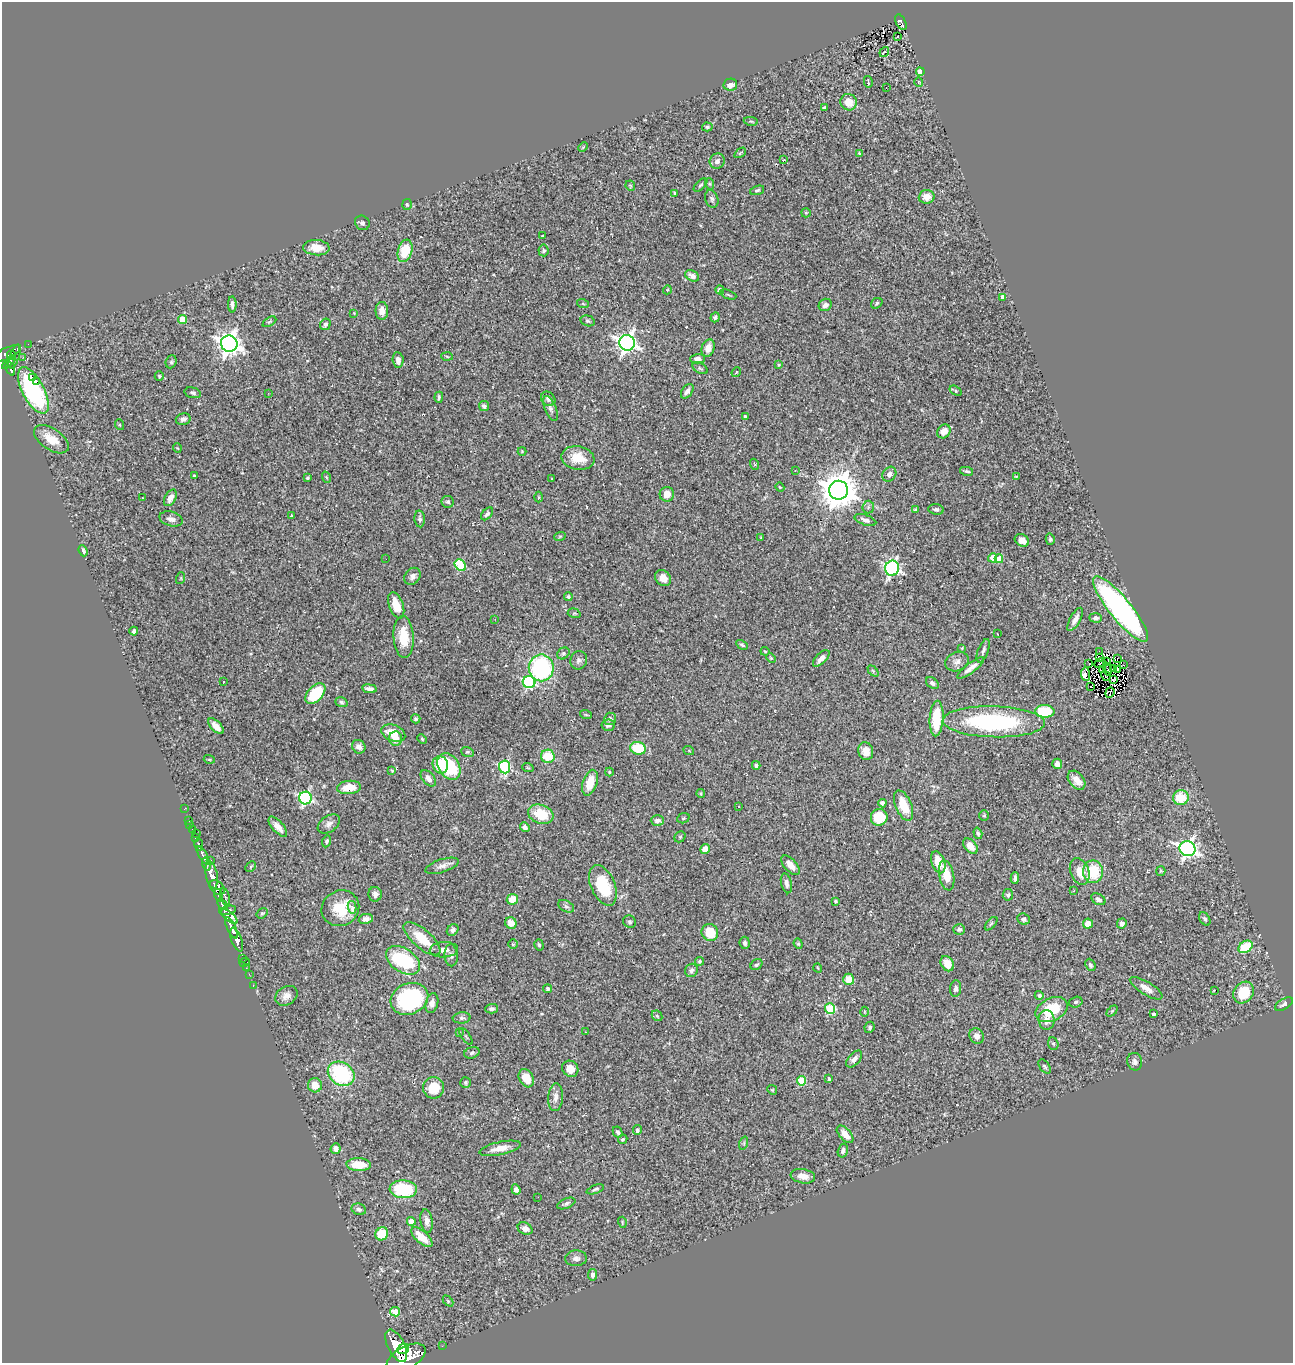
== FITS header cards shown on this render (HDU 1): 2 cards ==
NAXIS1  =                 1291
NAXIS2  =                 1361

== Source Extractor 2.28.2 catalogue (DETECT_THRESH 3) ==
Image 1291 x 1361 px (HDU 1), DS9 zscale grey, 1 PNG px = 1 image px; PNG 1295 x 1365 px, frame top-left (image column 1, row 1361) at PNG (2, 2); each listed source drawn as its Kron ellipse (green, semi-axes under 4 px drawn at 4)
Background 0.758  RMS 0.033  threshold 0.0999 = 3 sigma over >= 5 px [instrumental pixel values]
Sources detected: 359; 2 with non-positive FLUX_AUTO (blend fragments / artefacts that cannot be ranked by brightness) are neither listed nor drawn; the other 357 listed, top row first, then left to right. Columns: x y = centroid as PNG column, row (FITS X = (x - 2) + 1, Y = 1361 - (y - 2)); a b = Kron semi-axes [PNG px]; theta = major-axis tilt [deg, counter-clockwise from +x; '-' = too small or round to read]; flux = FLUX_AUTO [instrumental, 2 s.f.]
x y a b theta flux
901 22 8 4 -63 110
898 37 3 2 - 4.5
884 52 5 3 - 56
920 72 4 4 - 35
868 82 6 2 -78 2.4
919 82 5 3 - 1.6
730 85 7 6 - 14
886 87 3 2 - 10
849 102 8 8 - 32
824 108 3 3 - 3.9
751 121 7 3 -9 2.8
707 127 5 4 - 3.4
583 147 5 3 - 2.2
740 153 6 3 36 2.6
859 154 4 4 - 4.9
783 160 4 3 - 2.6
717 161 8 7 - 10
710 184 6 3 -71 2.7
700 185 8 4 43 3.6
630 186 5 4 - 2.6
757 190 7 4 19 4
675 193 4 3 - 2.9
927 197 8 7 - 21
712 199 9 6 -71 6.1
407 205 5 5 - 3
806 213 5 4 - 2
362 223 8 7 - 5.1
543 236 3 3 - 2.6
316 248 13 7 -4 29
543 250 6 5 - 4.1
405 251 11 7 73 68
692 276 7 5 -29 12
667 290 4 3 - 2.2
720 290 5 4 - 6.8
728 295 8 2 -21 3
1003 297 4 4 - 15
877 303 6 5 - 3.8
583 304 6 3 -20 2.9
232 305 8 4 -87 7
825 305 7 6 - 11
382 311 9 6 -89 19
354 313 3 3 - 1.5
715 317 5 4 - 5.2
183 319 4 4 - 47
588 321 7 5 -16 4.3
269 322 7 4 30 3.2
325 324 6 5 - 7.2
627 343 8 7 - 1100
28 344 2 2 - 7.2
229 344 8 8 - 1700
708 348 9 6 71 18
6 354 15 5 26 480
11 355 5 3 - 280
15 356 13 5 70 400
447 356 5 3 - 2.6
23 357 2 2 - 15
697 359 7 4 1 9.8
398 360 8 5 -83 15
9 362 9 4 46 210
171 362 6 5 - 4
779 365 3 2 - 1.9
700 368 8 5 -30 4
10 369 7 4 -67 200
736 372 5 4 - 2.3
159 376 4 4 - 2.5
32 377 2 2 - 1600
36 381 3 3 - 61
33 390 25 11 -62 300
687 391 8 5 55 8.8
956 391 6 4 -33 2.9
193 393 8 5 -16 5.3
268 393 3 2 - 2.6
439 397 5 3 - 3.9
548 399 8 6 -45 6.6
484 406 5 5 - 5.6
550 409 13 5 -68 7.8
745 416 4 4 - 4.2
183 419 7 5 16 7.9
120 425 5 3 - 1.9
944 431 7 6 - 19
51 439 19 10 -34 40
177 448 5 3 - 1.6
522 451 4 4 - 2
578 458 17 11 -11 43
754 464 5 3 - 2.2
795 471 4 3 - 1.3
967 471 6 3 -11 4.4
889 474 8 6 53 8.1
194 475 3 2 - 1.9
326 477 6 3 -71 2.2
1016 477 3 2 - 2.1
308 478 4 3 - 3.2
552 479 3 2 - 1.7
780 487 4 3 - 1.8
839 490 9 9 - 5800
667 494 7 7 - 19
539 497 5 3 - 2.1
142 498 4 2 - 1.3
170 498 9 5 61 15
448 502 6 6 - 4.9
868 507 6 6 - 5.7
936 509 8 5 -7 5.9
915 510 3 3 - 2.4
487 514 7 4 50 5.3
291 515 3 3 - 2
171 519 12 7 -16 10
420 519 8 5 -86 6.1
865 520 11 5 -18 9.2
560 536 6 3 19 2.5
761 538 3 2 - 1.8
1050 539 5 4 - 5.2
1022 540 7 6 - 15
83 551 6 4 -67 6.3
993 558 4 4 - 36
386 559 2 2 - 2.1
999 559 4 4 - 35
460 565 6 5 - 130
892 568 7 7 - 520
412 576 9 7 49 9.6
181 578 6 3 72 2.2
663 578 9 7 -48 18
568 596 4 4 - 4.8
396 605 14 7 -70 38
1120 609 41 11 -51 690
574 613 6 4 -16 2.9
1096 618 6 4 -3 7
495 619 3 2 - 4.1
1075 619 13 5 62 15
134 631 4 4 - 6.1
997 634 3 2 - 1.5
404 637 21 10 -86 54
742 645 6 4 -28 4.1
962 648 4 2 - 1.8
765 651 4 3 - 2.2
983 651 12 5 69 6.9
1099 652 3 2 - 6
563 653 6 5 - 4.5
1099 657 3 2 - 2.1
771 658 5 4 - 2.5
821 658 10 5 44 12
1117 658 2 2 - 1.2
579 660 9 8 - 7.4
1106 661 2 2 - 6.7
957 662 12 9 25 13
1100 663 6 2 26 1.1
1089 664 2 2 - 1.4
1123 665 2 2 - 1.8
541 668 13 12 - 250
971 668 16 5 37 16
1114 668 4 2 - 1.5
1103 669 3 2 - 3.6
1107 669 6 2 -78 1.9
1118 669 3 2 - 1.3
873 671 6 4 -46 3.3
1086 674 7 4 -84 26
1106 676 5 2 - 0.79
1113 679 3 2 - 1.1
223 682 3 3 - 6.9
529 682 6 6 - 280
932 683 7 5 -37 7
1090 687 2 2 - 1.8
369 689 7 4 -7 9.3
1110 693 5 2 - 0.33
315 694 12 7 47 110
341 702 6 4 -18 4
1045 711 9 6 -3 99
586 715 6 3 -19 2.5
937 718 18 7 87 88
416 719 5 4 - 3.9
610 719 6 6 - 6.9
994 722 51 15 -2 320
608 725 7 6 - 8.3
216 726 10 5 -45 19
393 733 12 8 -21 38
395 739 7 6 - 22
422 739 5 3 - 2.4
359 747 7 6 - 9.4
638 748 8 6 -13 83
689 751 5 3 - 2.2
866 751 9 7 -76 21
467 752 6 5 - 3.7
548 756 7 6 - 57
209 759 5 3 - 2.3
1057 764 5 5 - 11
440 765 9 7 -69 65
756 765 4 4 - 5.1
449 767 14 10 -59 120
505 767 6 5 - 230
528 768 6 3 -20 2.1
392 771 4 3 - 2.1
609 772 4 4 - 2.1
428 778 9 6 -49 11
1077 780 11 7 -51 18
590 783 13 7 72 45
349 787 12 6 4 40
701 794 4 3 - 2.1
305 798 6 6 - 370
1181 798 8 7 - 64
882 803 4 4 - 11
903 805 16 8 -67 51
739 806 3 2 - 1.6
184 809 3 2 - 9.8
541 814 13 9 -19 69
984 816 5 4 - 2.9
879 817 8 8 - 63
683 818 6 5 - 3.5
188 820 3 2 - 9
657 820 6 5 - 9.1
329 824 12 8 34 11
190 825 2 2 - 7.3
278 827 12 5 -48 16
525 827 5 4 - 8.6
192 829 3 2 - 30
196 833 2 2 - 8.6
978 833 6 4 -73 5.1
680 837 6 5 - 3.2
196 838 4 3 - 130
327 841 6 4 68 4.6
199 845 6 3 -78 180
970 846 9 5 -47 23
705 849 5 4 - 20
1187 849 8 7 - 870
203 855 10 4 -61 1100
211 860 2 2 - 11
938 862 11 6 -72 40
206 864 6 3 -76 390
790 865 12 6 -46 20
442 866 17 6 18 12
251 867 6 3 45 2.1
1161 871 5 5 - 2.7
1080 872 14 9 -70 31
1093 872 11 10 - 86
212 875 14 6 -79 2100
947 875 15 7 -79 40
1015 878 6 3 87 6.7
786 883 10 5 -77 10
603 885 21 12 -67 100
217 888 9 6 -42 1000
1074 891 2 2 - 1.8
375 894 7 6 - 10
218 895 6 3 -75 350
1008 895 6 5 - 4
225 897 9 4 -75 240
512 899 6 5 - 41
1098 899 7 5 -30 8.7
835 901 3 3 - 3.5
222 904 6 4 -48 500
566 906 8 5 -28 5.9
352 907 6 4 -78 14
340 908 19 17 28 75
228 910 8 4 12 450
262 913 6 5 - 3.3
229 917 10 4 -40 400
366 919 7 5 11 9.5
1024 919 6 5 - 7
1205 919 7 5 -56 4.7
630 922 7 6 - 4.5
511 923 6 5 - 23
1122 923 5 5 - 6.5
991 924 8 3 48 3.4
1088 924 5 5 - 19
231 928 12 4 -65 1100
959 929 6 5 - 5.4
453 930 6 5 - 6.6
710 933 9 8 - 50
422 939 23 9 -41 54
237 940 12 5 -70 1600
745 943 6 5 - 5.5
513 944 4 4 - 2.7
798 944 5 4 - 3.2
539 945 6 4 -73 4.4
1246 947 7 5 34 75
444 950 14 7 3 17
451 955 11 6 -86 7.5
243 958 4 2 - 49
403 960 19 12 -34 180
700 961 4 4 - 4.1
245 962 5 3 - 35
756 964 6 5 - 3.8
947 964 8 6 -57 28
1090 965 6 4 -64 5.3
246 968 2 2 - 13
818 968 5 3 - 1.7
691 970 7 6 - 8
249 974 2 2 - 12
849 979 6 5 - 34
253 985 3 2 - 19
1146 988 19 6 -31 20
548 989 4 4 - 6.3
956 989 8 5 82 6.6
1215 990 3 3 - 28
1243 992 11 9 51 61
1039 995 4 4 - 6
286 996 12 9 31 15
409 999 19 15 22 270
1076 1002 7 5 16 4.2
432 1003 10 6 76 12
1284 1004 10 5 32 6.7
492 1009 6 5 - 6.7
830 1009 5 5 - 150
1051 1010 17 11 25 82
1112 1011 6 4 45 2.6
864 1012 5 3 - 2.2
1154 1014 4 3 - 5.4
657 1016 6 4 -44 3.2
462 1018 9 5 5 5.5
1046 1020 10 8 -84 17
870 1027 6 5 - 5
459 1032 4 3 - 1.9
585 1032 2 2 - 1.3
466 1036 10 2 -54 2.3
977 1036 8 6 -58 14
1053 1044 6 5 - 3.6
472 1053 8 5 20 5.2
854 1059 10 6 48 11
1135 1062 9 7 -78 9.6
1044 1066 8 5 -54 4.2
570 1069 8 7 - 22
341 1074 14 11 -34 200
526 1078 9 7 -62 31
829 1079 4 3 - 3.7
801 1081 5 4 - 86
465 1082 5 5 - 3.6
315 1085 7 7 - 26
434 1088 11 10 - 54
772 1090 5 4 - 2.5
556 1097 14 7 86 14
637 1130 5 4 - 5
618 1132 6 4 -62 5.6
845 1134 10 5 -48 23
623 1139 5 4 - 3.3
744 1143 7 4 72 3.8
500 1148 21 6 12 24
336 1149 5 5 - 12
843 1151 7 5 75 6.8
359 1165 12 6 -3 50
803 1176 12 7 -9 19
403 1189 13 9 -4 140
595 1189 9 4 20 4.2
516 1190 5 4 - 8.1
538 1197 2 2 - 18
566 1203 9 5 23 6
359 1209 7 5 -20 7.9
411 1221 4 4 - 33
427 1221 12 6 -81 12
622 1222 5 3 - 2
525 1229 8 5 -27 13
382 1234 7 6 - 61
422 1237 13 6 -43 41
576 1258 11 8 4 10
592 1275 6 4 83 7.3
448 1301 6 4 -46 2.9
395 1312 5 4 - 51
396 1346 17 8 -63 3800
442 1346 2 2 - 8.3
403 1349 6 5 - 1100
406 1358 21 11 28 4800
At the frame edge (FLAGS 8, measured only in part): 1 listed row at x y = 406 1358
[2 non-positive-flux detections neither listed nor drawn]